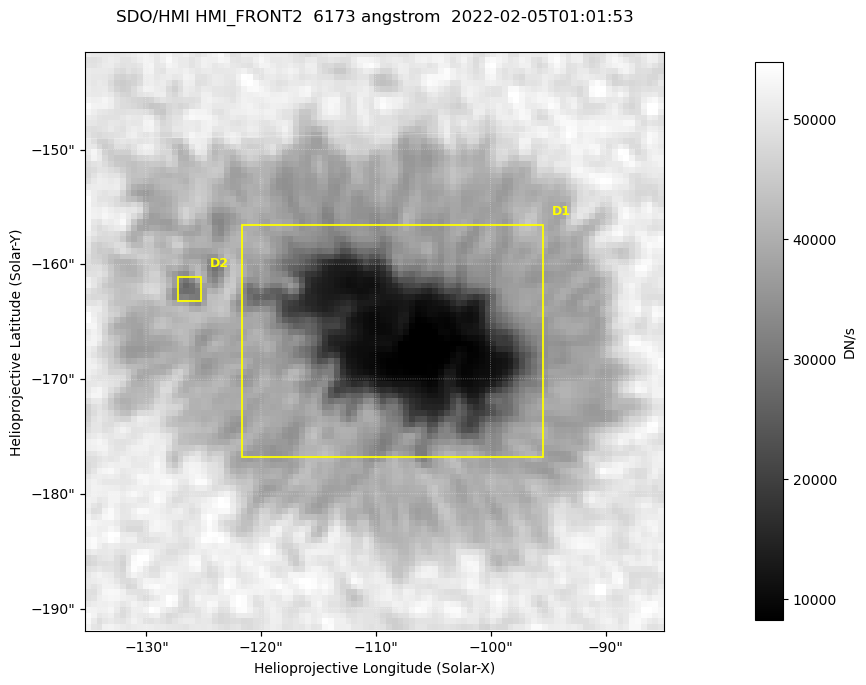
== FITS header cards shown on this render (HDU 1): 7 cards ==
TELESCOP= 'SDO/HMI '           / Telescope
INSTRUME= 'HMI_FRONT2'         / For HMI: HMI_SIDE1, HMI_FRONT2, or HMI_COMBINED
WAVELNTH=                6173. / [angstrom] Wavelength
DATE-OBS= '2022-02-05T01:01:53.500' / [ISO] Observation date {DATE__OBS}
CTYPE1  = 'HPLN-TAN'           / CTYPE1: HPLN
CTYPE2  = 'HPLT-TAN'           / CTYPE2: HPLT
BUNIT   = 'DN/s    '           / Physical Units

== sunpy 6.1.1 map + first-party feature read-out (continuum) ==
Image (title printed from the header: SDO/HMI HMI_FRONT2  6173 angstrom  2022-02-05T01:01:53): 100 x 100 px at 0.504 arcsec/px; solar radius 973 arcsec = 1931 px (partial field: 0.1% of the solar disc is inside the frame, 100% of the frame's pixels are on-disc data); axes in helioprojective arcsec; data unit DN/s (BUNIT, on the colour bar)
Orientation: roll -0.0701 deg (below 1 deg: not rotated)
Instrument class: CONTINUUM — white-light / continuum photospheric image (CONTENT/OBS_TYPE)
Dark features (sunspots / pores): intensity divided by the frame's on-disc median (partial field: no limb-darkening profile); reference = the frame's on-disc median (the 8%-of-disc-diameter window exceeds this field); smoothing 3 px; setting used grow <= 0.75, no closing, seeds <= 0.75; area >= 9 px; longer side >= 3 px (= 1.5 arcsec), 3 px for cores <= 0.7; partial field; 2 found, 2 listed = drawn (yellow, D1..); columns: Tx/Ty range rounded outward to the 2 arcsec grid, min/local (2 s.f., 1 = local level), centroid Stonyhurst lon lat
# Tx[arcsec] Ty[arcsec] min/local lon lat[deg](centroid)
D1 -122..-94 -178..-156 0.14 -7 -16
D2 -128..-124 -164..-160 0.66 -8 -16